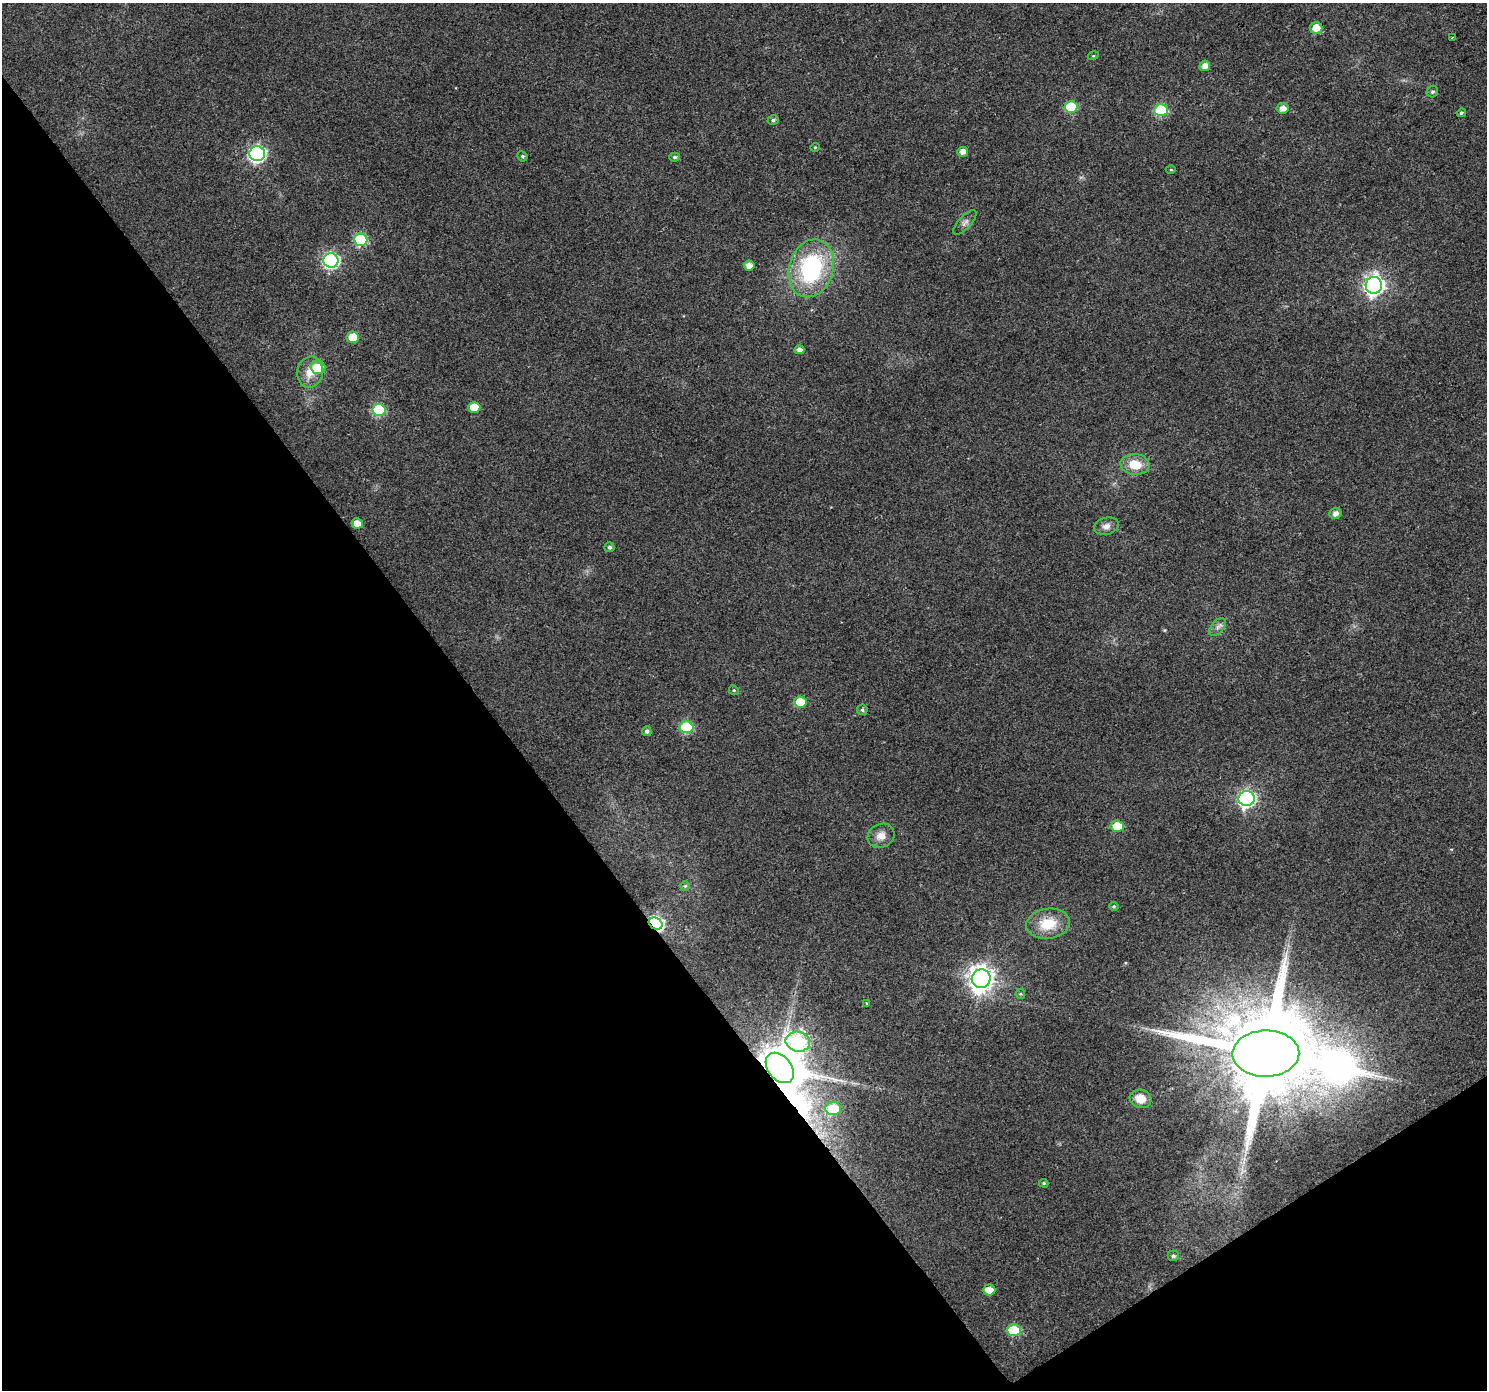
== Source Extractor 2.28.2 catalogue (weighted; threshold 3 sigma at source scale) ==
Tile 14 of 4 x 4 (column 2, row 4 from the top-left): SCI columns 1487-2971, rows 190-1577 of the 5940 x 5867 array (HDU 1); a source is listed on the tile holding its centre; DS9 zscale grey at full resolution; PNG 1489 x 1392 px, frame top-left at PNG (2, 3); each listed source drawn as its Kron ellipse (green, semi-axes under 4 px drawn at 4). Shown black and unused: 36% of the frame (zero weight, under 2 of 3 exposures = <1% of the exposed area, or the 3 px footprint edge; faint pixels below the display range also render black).
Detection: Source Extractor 2.28.2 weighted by HDU 2 'WHT'; one run over the whole footprint, this tile lists its part. Background 0.0719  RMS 0.0077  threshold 0.0346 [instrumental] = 3 sigma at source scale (4.5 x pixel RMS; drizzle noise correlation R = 1.50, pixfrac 1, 0.0396/0.0396 arcsec/px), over >= 5 px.
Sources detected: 58; all 58 listed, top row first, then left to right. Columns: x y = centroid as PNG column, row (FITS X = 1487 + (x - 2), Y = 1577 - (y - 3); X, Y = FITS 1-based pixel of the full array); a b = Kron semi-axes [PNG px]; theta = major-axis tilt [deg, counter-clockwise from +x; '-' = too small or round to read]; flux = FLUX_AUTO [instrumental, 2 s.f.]
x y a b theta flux
1316 28 6 6 - 9.4
1452 37 4 3 - 0.69
1093 56 5 3 - 0.65
1205 66 5 5 - 5.3
1432 92 6 5 - 1.4
1071 107 6 6 - 39
1283 108 6 5 - 5.2
1161 110 6 6 - 65
1461 113 4 4 - 1.3
773 120 6 4 16 1.6
815 147 5 4 - 0.81
963 152 5 5 - 5.2
257 154 8 7 - 210
522 156 5 5 - 1.2
674 157 5 4 - 1.4
1171 170 5 3 - 0.71
965 222 15 6 47 3.5
361 240 6 6 - 64
331 260 8 7 - 170
749 266 5 5 - 5.7
811 268 29 22 73 92
1374 285 8 8 - 400
353 337 6 5 - 24
799 350 5 4 - 3.6
318 368 7 6 - 20
310 372 16 12 78 10
474 407 6 5 - 17
379 410 7 6 - 65
1135 464 14 10 -5 15
1335 513 6 5 - 4.3
357 523 6 5 - 6.5
1106 526 12 8 14 4.4
609 547 5 5 - 1.8
1218 627 11 6 47 3.1
734 690 5 4 - 0.93
800 702 6 5 - 20
862 710 5 5 - 1.6
686 727 7 6 - 54
647 731 5 4 - 1.9
1247 798 8 7 - 200
1117 826 6 5 - 19
881 836 14 11 25 7.5
685 886 5 5 - 1.2
1114 906 5 4 - 1.1
656 924 7 5 -31 170
1048 924 22 15 8 22
981 979 9 9 - 720
1020 994 5 4 - 0.88
867 1003 3 3 - 0.89
798 1042 12 10 -11 110
1266 1054 33 23 1 18000
780 1068 17 11 -51 4100
1141 1099 11 9 -18 9.4
833 1109 8 6 3 34
1044 1183 5 4 - 0.99
1173 1256 6 5 - 1.7
989 1290 6 5 - 9.6
1014 1330 7 6 - 36
Overlapping masked pixels (flux is a lower limit): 3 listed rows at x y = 656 924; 1266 1054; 780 1068